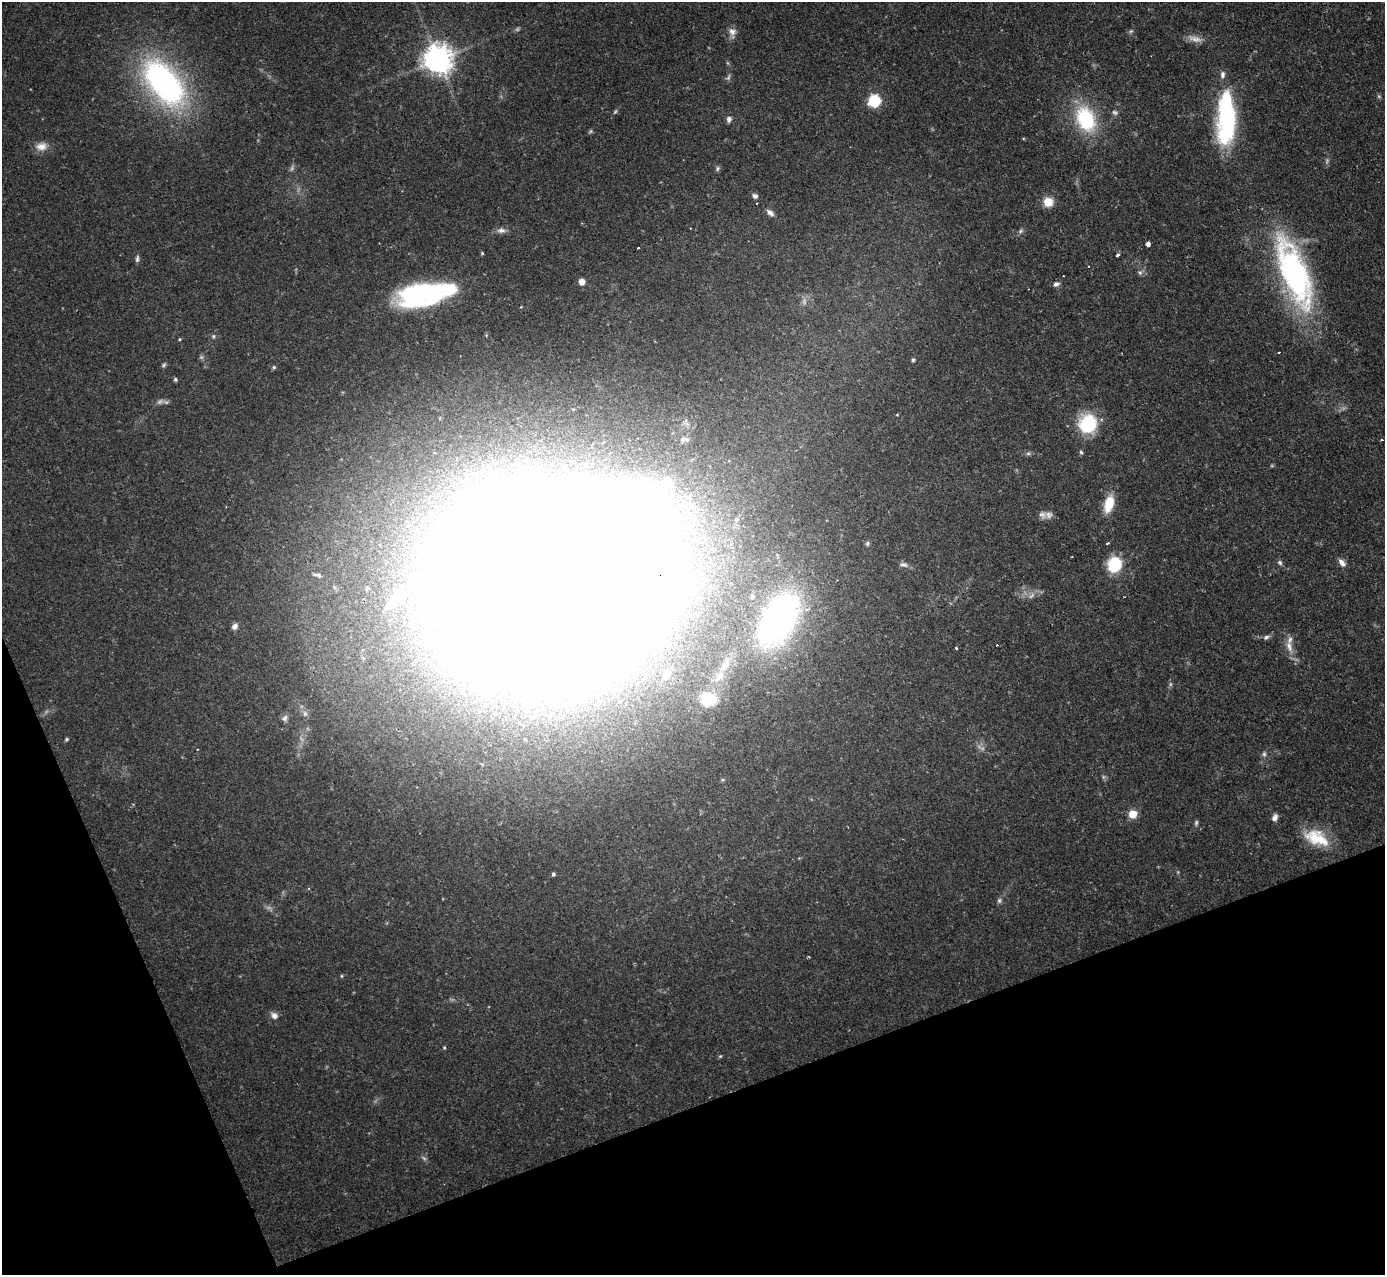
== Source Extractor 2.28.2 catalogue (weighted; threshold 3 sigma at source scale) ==
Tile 14 of 4 x 4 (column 2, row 4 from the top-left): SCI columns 1384-2766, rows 146-1418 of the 5533 x 5515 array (HDU 1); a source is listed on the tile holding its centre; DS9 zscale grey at full resolution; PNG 1387 x 1277 px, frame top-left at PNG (2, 2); no overlay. Shown black and unused: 19% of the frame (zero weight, under 2 of 3 exposures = <1% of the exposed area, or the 3 px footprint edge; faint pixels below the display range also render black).
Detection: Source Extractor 2.28.2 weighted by HDU 2 'WHT'; one run over the whole footprint, this tile lists its part. Background 0.121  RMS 0.0064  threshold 0.0289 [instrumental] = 3 sigma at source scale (4.5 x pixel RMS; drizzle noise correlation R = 1.50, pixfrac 1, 0.05/0.05 arcsec/px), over >= 5 px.
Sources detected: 100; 13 too faint to see at this stretch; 4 inside a brighter object's white glare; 2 cosmic-ray / hot-pixel residue — not listed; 5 inside a brighter listed object's ellipse — not listed separately; the other 76 listed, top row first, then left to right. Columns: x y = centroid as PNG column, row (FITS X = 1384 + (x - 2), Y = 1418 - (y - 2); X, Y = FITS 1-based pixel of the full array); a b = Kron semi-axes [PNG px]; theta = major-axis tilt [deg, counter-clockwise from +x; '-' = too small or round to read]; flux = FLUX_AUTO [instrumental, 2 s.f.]
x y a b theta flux
732 32 13 9 -83 4.4
1193 38 18 8 -2 5.3
437 59 9 9 - 940
1222 75 10 6 84 2.7
164 83 66 35 -52 160
1378 96 6 4 -70 0.92
874 101 8 7 - 35
615 112 8 4 54 1.1
1115 112 9 6 -22 2
729 119 8 6 83 2.4
1086 119 34 24 -68 46
1227 123 47 23 80 81
591 131 6 5 - 0.97
41 146 16 11 8 6.4
717 169 7 5 73 1.3
755 196 6 6 - 2.1
1048 202 9 8 - 12
770 213 10 6 -41 2.9
690 228 3 2 - 0.51
501 230 12 7 3 3.1
1020 231 7 5 24 1.5
1148 244 4 3 - 170
1118 255 4 3 - 3.4
137 259 10 5 82 1.6
1140 273 6 6 - 1.6
1295 273 84 28 -69 170
582 282 6 6 - 4.9
1056 284 8 6 17 2.5
425 294 41 29 30 64
213 336 5 5 - 1.1
179 339 4 3 - 0.73
1279 353 3 3 - 1.4
913 360 4 3 - 1.2
164 365 6 5 - 1.2
274 367 6 5 - 1.1
175 379 5 4 - 1.1
160 402 9 6 36 2.1
573 409 5 3 - 0.58
897 415 4 3 - 0.47
1088 424 18 16 79 43
686 439 10 7 -25 2.8
1382 440 3 2 - 1.2
1081 452 5 5 - 1.2
1028 453 7 4 0 1.3
668 483 18 12 -65 16
1109 504 17 9 74 17
867 543 6 5 - 1.1
1107 543 4 3 - 3.5
1280 563 7 6 - 1.6
1342 563 12 6 -49 3.3
1114 564 9 8 - 54
904 565 11 6 -14 2.5
317 575 10 5 -16 1.8
538 586 111 84 -15 9100
394 599 33 11 51 15
778 620 64 35 61 220
235 626 8 6 46 3
1266 637 9 5 26 2
1289 647 18 8 -72 6.6
956 648 3 2 - 1.2
725 665 24 10 50 12
666 674 17 10 59 8.4
708 699 16 13 -30 25
285 718 9 7 62 2.1
66 739 4 4 - 1.1
1264 754 7 5 -89 1.6
1133 814 5 5 - 22
1275 817 9 6 65 2.9
1196 823 8 5 80 1.3
1314 838 32 17 -27 19
553 874 4 3 - 1.8
999 901 7 5 -89 1.5
341 976 5 3 - 0.66
274 1016 9 8 - 3.3
444 1048 4 4 - 0.77
720 1056 5 4 - 0.8
Overlapping masked pixels (flux is a lower limit): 1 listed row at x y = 538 586